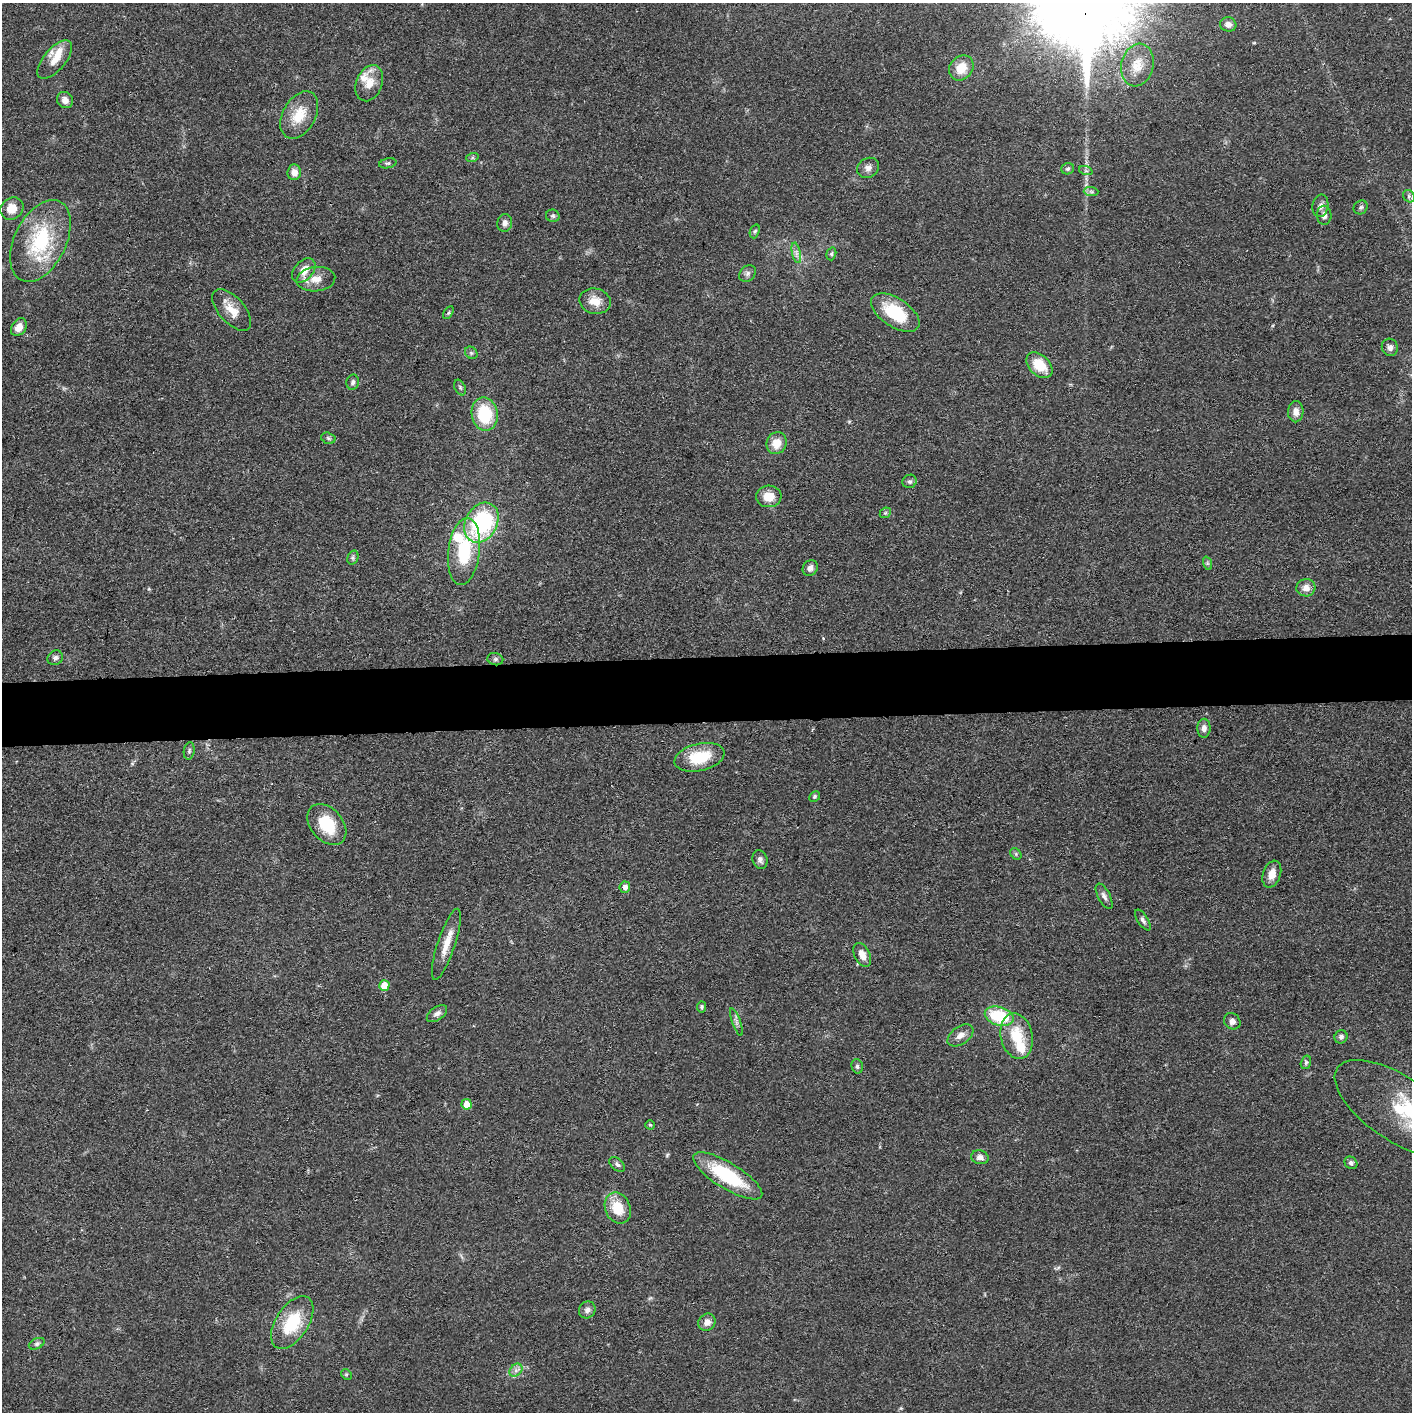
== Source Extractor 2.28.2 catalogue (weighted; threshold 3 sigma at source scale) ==
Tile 5 of 3 x 3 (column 2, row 2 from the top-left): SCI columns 1416-2825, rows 1427-2836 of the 4237 x 4260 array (HDU 1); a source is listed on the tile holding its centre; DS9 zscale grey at full resolution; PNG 1414 x 1414 px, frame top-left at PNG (2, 3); each listed source drawn as its Kron ellipse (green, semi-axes under 4 px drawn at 4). Shown black and unused: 5% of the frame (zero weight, under 3 of 4 exposures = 1% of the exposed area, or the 3 px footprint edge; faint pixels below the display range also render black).
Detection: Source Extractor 2.28.2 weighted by HDU 2 'WHT'; one run over the whole footprint, this tile lists its part. Background 0.0581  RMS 0.0054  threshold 0.0244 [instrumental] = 3 sigma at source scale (4.5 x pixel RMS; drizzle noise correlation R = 1.50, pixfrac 1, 0.05/0.05 arcsec/px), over >= 5 px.
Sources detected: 96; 5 inside a brighter listed object's ellipse — not listed separately; the other 91 listed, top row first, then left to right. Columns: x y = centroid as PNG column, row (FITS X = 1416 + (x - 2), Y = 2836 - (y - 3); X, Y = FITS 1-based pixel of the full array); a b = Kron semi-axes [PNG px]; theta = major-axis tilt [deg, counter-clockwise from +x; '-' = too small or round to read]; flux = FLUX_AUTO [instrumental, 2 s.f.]
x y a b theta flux
1228 24 8 7 - 3
55 59 23 11 49 7.8
1137 65 21 16 77 9.3
961 68 13 11 48 9.8
369 83 19 13 68 8.3
65 100 8 7 - 3.3
299 115 25 16 61 14
472 158 6 4 19 0.87
388 163 9 5 11 1.1
868 168 11 9 32 3.1
1068 169 6 5 - 1.1
1086 171 7 4 -18 0.97
294 172 8 7 - 4.3
1091 192 7 4 -1 1.2
1409 196 6 5 - 1
1320 206 11 8 80 2.5
1361 207 7 6 - 1.2
12 208 12 10 35 6.8
1324 215 9 7 -88 2.7
553 216 7 6 - 1.1
505 223 9 7 76 2.4
755 231 7 4 69 0.91
40 241 44 26 64 42
796 253 10 4 -77 1.9
831 254 6 4 74 0.95
304 270 14 9 49 7.2
748 273 9 7 47 1.8
316 279 19 12 6 7
595 301 16 12 -13 7.3
232 310 25 13 -48 8.5
448 313 7 4 59 0.83
895 313 27 14 -33 26
19 327 9 7 55 4.5
1390 347 9 8 - 2.3
471 353 7 5 -44 1.1
1039 365 15 10 -45 14
353 382 7 6 - 1.5
460 387 8 5 -64 1
1296 412 10 7 89 3.9
485 414 17 13 -80 27
328 438 7 5 -17 1.1
776 443 11 10 - 7.9
910 481 7 6 - 1.4
769 496 12 11 - 8.3
885 513 6 4 42 0.86
481 523 21 16 61 67
464 551 33 15 83 31
353 558 7 5 72 1.1
1207 563 7 4 -72 0.98
810 568 8 7 - 2.5
1306 588 9 8 - 4.1
55 658 8 7 - 1.6
495 659 8 6 -13 1.3
1204 728 9 6 89 2.8
189 751 9 5 80 1.1
699 757 25 13 13 20
815 796 5 5 - 0.97
327 824 23 16 -49 21
1016 854 6 5 - 0.89
760 860 9 7 -70 2.1
1272 874 14 9 71 5.4
625 887 5 5 - 2.6
1104 896 14 6 -63 2.3
1143 920 12 5 -57 1.9
446 944 37 8 72 9
862 955 13 8 -63 4.4
384 986 5 5 - 9.7
701 1007 5 4 - 0.9
437 1014 11 6 36 2.3
999 1016 15 9 -16 30
1232 1021 9 7 -43 2.5
736 1022 14 3 -70 1.7
960 1035 14 8 35 3.8
1017 1036 23 16 -78 18
1341 1037 7 6 - 1.7
1306 1062 7 5 74 1
857 1066 7 5 -75 1.2
467 1104 5 5 - 7.7
1399 1109 74 32 -34 42
650 1125 4 4 - 0.73
980 1157 9 6 -14 2.7
1351 1163 7 6 - 1.4
617 1164 9 5 -41 1.4
728 1176 40 13 -31 37
618 1208 16 12 -67 13
587 1310 9 8 - 2.3
292 1322 29 16 57 26
707 1322 9 8 - 3.6
37 1344 8 5 26 1.2
516 1370 7 5 45 1.9
346 1374 6 4 -44 0.75
Overlapping masked pixels (flux is a lower limit): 1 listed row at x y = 728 1176
Isophote crosses this tile's border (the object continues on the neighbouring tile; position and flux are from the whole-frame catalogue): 1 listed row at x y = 1399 1109